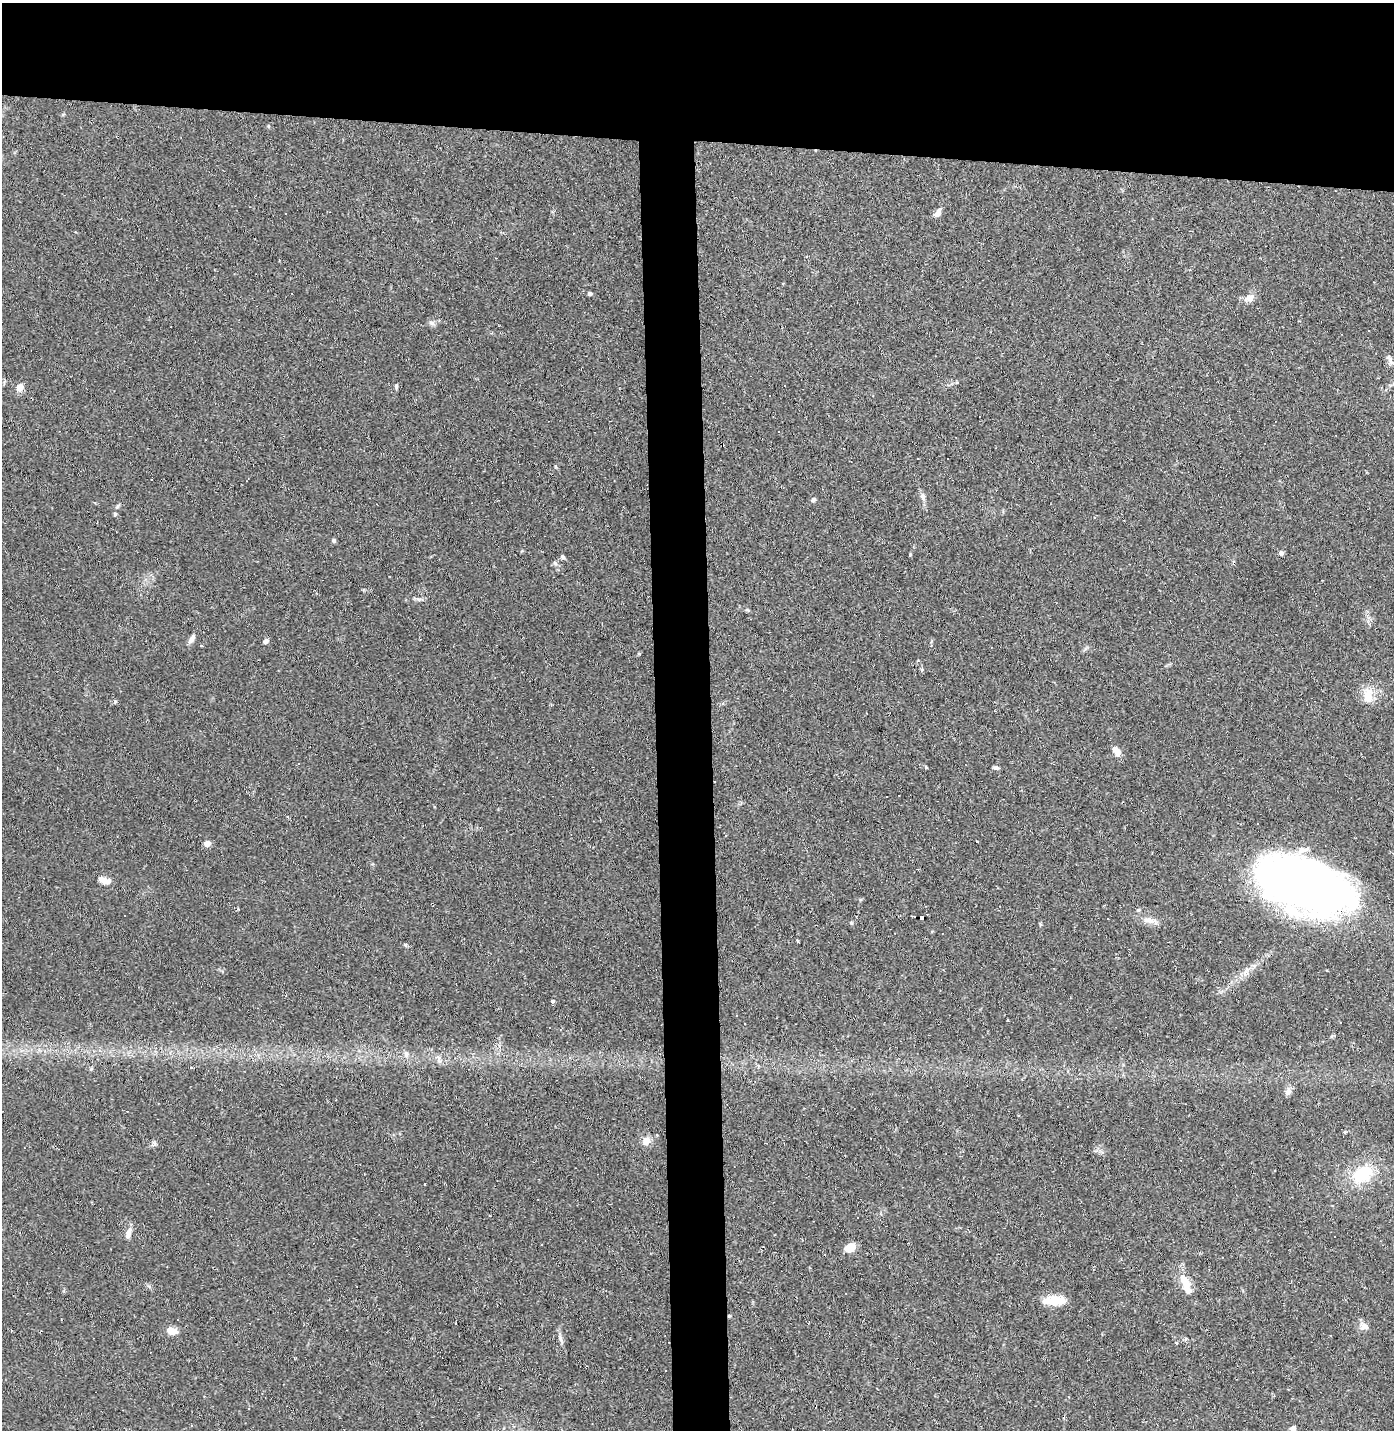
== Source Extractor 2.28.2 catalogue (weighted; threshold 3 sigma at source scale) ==
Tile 2 of 3 x 3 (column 2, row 1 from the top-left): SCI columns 1460-2851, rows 2858-4285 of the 4311 x 4285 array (HDU 1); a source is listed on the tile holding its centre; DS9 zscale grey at full resolution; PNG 1396 x 1432 px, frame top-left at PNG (2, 3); no overlay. Shown black and unused: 13% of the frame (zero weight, under 2 of 3 exposures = <1% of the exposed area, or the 3 px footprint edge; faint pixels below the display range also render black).
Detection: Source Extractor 2.28.2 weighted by HDU 2 'WHT'; one run over the whole footprint, this tile lists its part. Background 0.0535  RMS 0.0052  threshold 0.0233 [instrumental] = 3 sigma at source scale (4.5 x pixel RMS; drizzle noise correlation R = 1.50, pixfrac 1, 0.05/0.05 arcsec/px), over >= 5 px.
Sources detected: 84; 1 inside a brighter object's white glare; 20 cosmic-ray / hot-pixel residue — not listed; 5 inside a brighter listed object's ellipse — not listed separately; the other 58 listed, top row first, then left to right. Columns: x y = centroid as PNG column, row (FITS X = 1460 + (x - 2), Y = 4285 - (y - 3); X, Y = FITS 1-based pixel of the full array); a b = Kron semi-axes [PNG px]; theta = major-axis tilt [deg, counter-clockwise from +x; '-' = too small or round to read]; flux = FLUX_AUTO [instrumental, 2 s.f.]
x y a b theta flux
268 126 6 3 -71 0.49
286 213 3 2 - 0.57
937 213 12 6 54 3.1
590 293 6 5 - 1.1
1249 298 14 11 31 3.5
432 323 8 6 -18 1.6
20 387 9 7 81 3.7
396 387 7 4 -88 0.86
917 458 3 3 - 0.67
948 459 2 2 - 0.37
923 497 10 6 -68 2
813 500 6 5 - 1.3
115 514 5 5 - 0.75
334 540 5 5 - 0.91
1281 553 5 5 - 1.5
910 555 3 3 - 0.75
563 557 5 5 - 1.1
419 599 8 5 -17 1.3
747 610 6 4 -34 0.71
192 639 13 6 57 2.4
266 641 6 5 - 1.8
201 646 3 3 - 0.64
639 654 4 4 - 0.56
1368 696 23 12 -89 7.6
115 702 6 4 68 0.69
1117 751 10 6 -52 5.1
996 768 7 4 -10 1.1
1258 823 3 3 - 1.3
207 843 6 5 - 3.7
103 880 15 8 -23 3.5
1306 885 90 46 -19 350
1138 910 6 5 - 0.77
922 917 5 4 - 12
1150 920 24 7 -14 4.7
851 923 5 4 - 0.58
405 945 6 4 -1 0.67
1246 971 15 7 52 3.5
552 1001 5 4 - 0.67
406 1054 10 6 90 1.8
439 1061 7 5 -89 1.3
91 1069 6 4 19 0.66
1288 1091 10 8 66 2.2
1019 1115 4 3 - 0.45
646 1141 10 9 - 3.9
154 1144 9 6 45 1.3
1362 1174 30 19 30 22
129 1231 11 7 61 2.7
850 1248 11 8 22 6.8
1184 1280 23 10 -64 8.9
1054 1300 16 14 61 6.3
729 1316 4 4 - 0.48
455 1323 3 3 - 19
1364 1326 10 8 -16 3.3
172 1331 11 7 -10 5.5
560 1338 12 4 -65 1.7
1176 1342 3 3 - 2
248 1408 3 3 - 1.6
1293 1428 7 5 -6 2
Overlapping masked pixels (flux is a lower limit): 2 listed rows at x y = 922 917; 729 1316